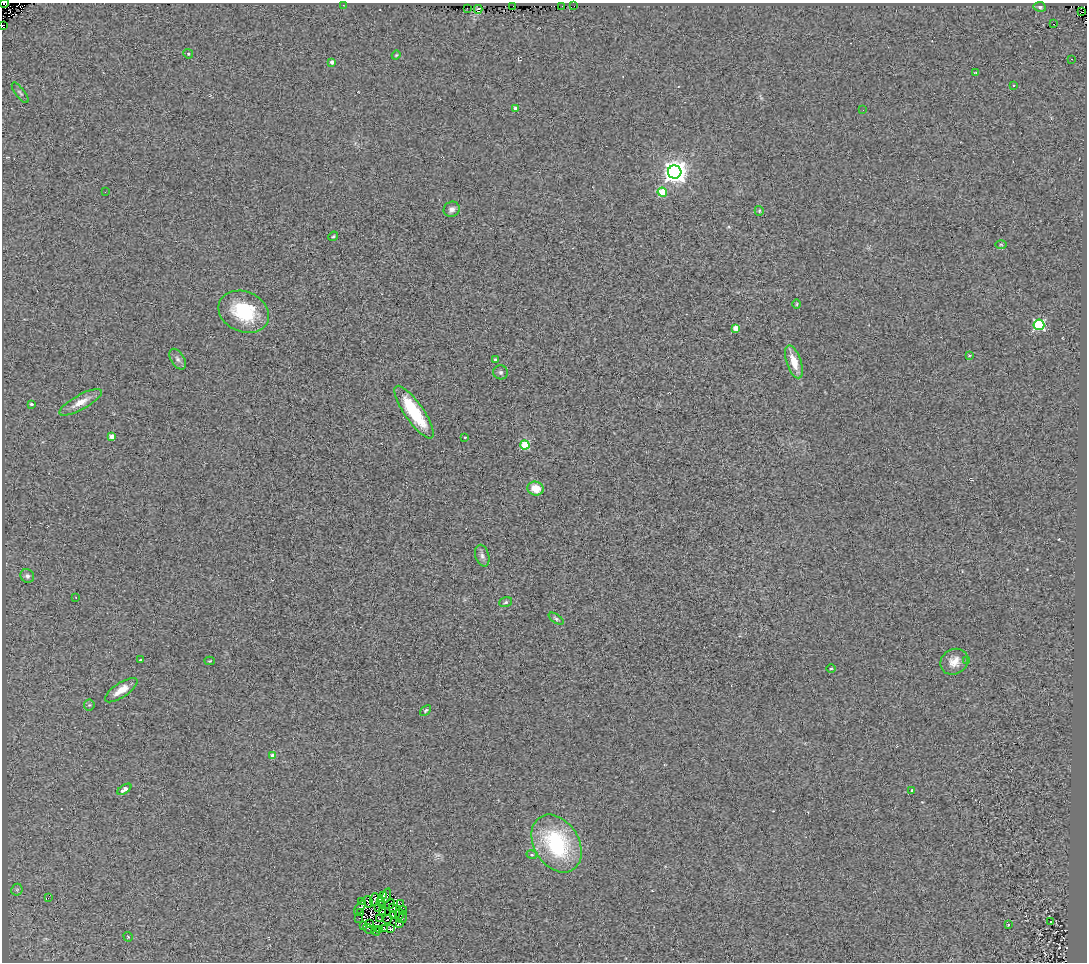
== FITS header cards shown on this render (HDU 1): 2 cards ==
NAXIS1  =                 1085
NAXIS2  =                  960

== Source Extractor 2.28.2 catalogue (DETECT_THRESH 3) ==
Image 1085 x 960 px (HDU 1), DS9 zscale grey, 1 PNG px = 1 image px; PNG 1089 x 964 px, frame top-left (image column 1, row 960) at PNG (2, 3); each listed source drawn as its Kron ellipse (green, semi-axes under 4 px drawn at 4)
Background 0.283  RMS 0.14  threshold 0.425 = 3 sigma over >= 5 px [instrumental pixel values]
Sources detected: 97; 2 with non-positive FLUX_AUTO (blend fragments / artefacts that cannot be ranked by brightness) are neither listed nor drawn; the other 95 listed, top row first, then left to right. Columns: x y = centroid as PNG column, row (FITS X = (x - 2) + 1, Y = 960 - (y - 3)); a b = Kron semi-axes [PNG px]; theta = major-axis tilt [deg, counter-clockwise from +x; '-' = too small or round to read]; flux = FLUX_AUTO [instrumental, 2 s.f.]
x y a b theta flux
4 3 4 2 - 190
343 5 3 2 - 25
513 6 3 2 - 62
562 6 2 2 - 5.8
573 6 2 2 - 1.8
1040 7 6 5 - 21
467 8 3 2 - 46
478 9 4 4 - 250
1082 12 3 2 - 18
1053 24 3 2 - 1400
2 25 2 2 - 370
188 54 5 4 - 12
396 55 4 3 - 9.3
1071 59 3 3 - 6.8
332 62 4 3 - 61
976 73 3 2 - 14
1013 85 3 2 - 19
20 93 12 4 -53 21
516 108 4 3 - 56
863 110 2 2 - 5.2
675 172 7 6 - 9400
105 192 3 2 - 13
662 192 5 4 - 330
452 209 8 7 - 41
759 211 5 4 - 11
333 236 5 4 - 12
1001 244 5 3 - 9.6
797 304 5 3 - 8.7
244 312 26 20 -24 580
1039 325 5 5 - 1100
736 328 4 4 - 150
969 355 4 3 - 8.5
178 359 11 6 -58 36
495 360 3 3 - 25
794 362 17 7 -71 160
501 372 7 7 - 23
80 402 24 7 29 130
31 404 3 3 - 18
414 412 31 9 -55 500
112 436 4 4 - 140
465 437 3 2 - 6.9
525 445 4 4 - 470
536 488 8 7 - 160
482 556 11 6 -73 39
27 576 7 6 - 32
76 597 3 2 - 9.2
506 602 6 5 - 17
556 619 8 4 -35 18
140 660 3 2 - 8.1
967 660 4 4 - 20
210 661 5 3 - 8.6
954 662 14 12 32 110
831 668 5 3 - 9.4
121 690 19 7 34 110
89 705 5 5 - 15
425 710 6 4 41 14
273 756 4 3 - 85
124 789 8 4 33 73
912 790 3 3 - 26
557 844 31 22 -58 990
532 855 5 3 - 11
17 890 6 5 - 17
383 895 3 2 - 4.7
386 896 7 2 73 19
48 898 2 2 - 28
374 899 6 2 72 16
381 901 3 2 - 6.1
361 902 3 2 - 2
368 902 6 3 -61 27
401 903 4 2 - 6.4
390 904 6 3 41 13
382 905 4 2 - 10
378 907 3 2 - 4.2
360 908 8 2 54 9.1
393 908 4 2 - 5.7
403 910 4 2 - 8.3
383 912 2 2 - 15
360 913 3 2 - 4.9
393 915 3 2 - 11
399 915 6 2 83 9.4
403 917 6 3 82 0.74
359 918 3 2 - 9.1
380 918 3 2 - 2.1
388 919 5 2 - 0.16
1051 922 2 2 - 5.5
400 923 3 3 - 29
370 924 3 2 - 9.3
1008 924 3 2 - 9.3
364 926 4 2 - 14
369 929 6 3 -31 76
379 929 3 2 - 9.3
385 929 3 2 - 13
391 929 3 2 - 9.5
376 931 5 3 - 4.8
128 937 5 3 - 8.3
At the frame edge (FLAGS 8, measured only in part): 2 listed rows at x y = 4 3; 2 25
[2 non-positive-flux detections neither listed nor drawn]